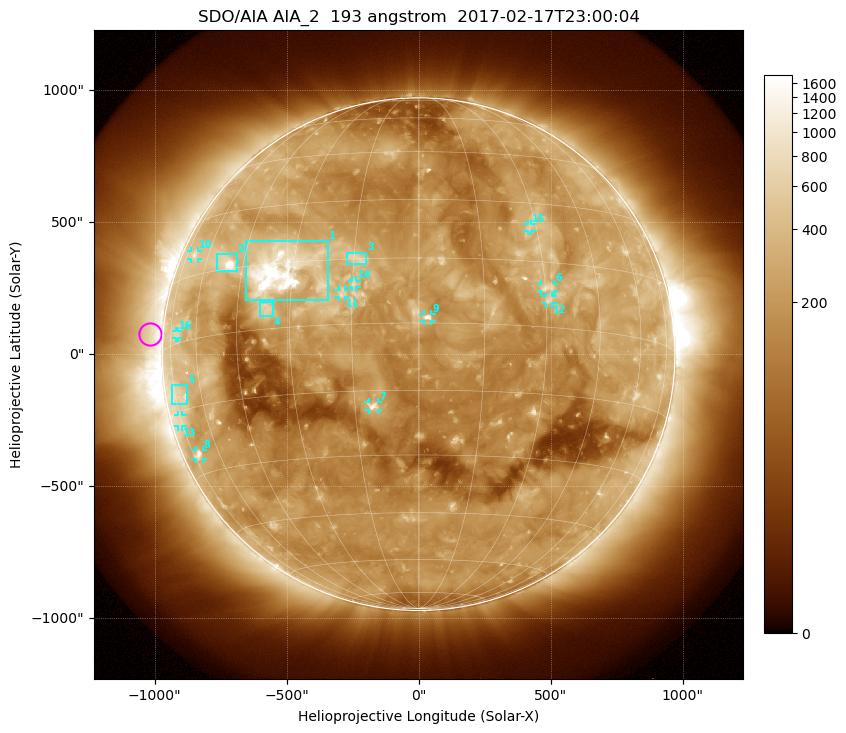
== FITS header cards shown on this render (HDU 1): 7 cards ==
TELESCOP= 'SDO/AIA'
INSTRUME= 'AIA_2'
WAVELNTH=                  193
WAVEUNIT= 'angstrom'
DATE-OBS= '2017-02-17T23:00:04.84'
CTYPE1  = 'HPLN-TAN'
CTYPE2  = 'HPLT-TAN'

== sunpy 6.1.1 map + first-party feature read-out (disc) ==
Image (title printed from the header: SDO/AIA AIA_2  193 angstrom  2017-02-17T23:00:04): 1024 x 1024 px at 2.4 arcsec/px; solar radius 971 arcsec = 405 px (full disc in frame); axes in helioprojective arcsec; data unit not stated in the header (colour bar unlabelled)
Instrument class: DISC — disc imager (sunpy class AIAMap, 193 A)
Bright regions (active regions / flare kernels): reference = the median radial profile (limb darkening/brightening removed); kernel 9 px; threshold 5 sigma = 373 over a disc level ~168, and >= 1.15x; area >= 12 px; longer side >= 10 px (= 24 arcsec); searched inside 0.97 R_sun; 16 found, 16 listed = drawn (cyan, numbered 1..; 11 of them under ~33 arcsec drawn as corner ticks so the feature stays visible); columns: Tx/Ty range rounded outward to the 5 arcsec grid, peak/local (2 s.f.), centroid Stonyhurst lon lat
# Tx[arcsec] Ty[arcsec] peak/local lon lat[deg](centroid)
1 -655..-340 205..430 17 -33 +13
2 -765..-685 315..380 11 -51 +16
3 -270..-200 340..385 4.5 -14 +15
4 -600..-550 145..200 4.6 -36 +5
5 -935..-875 -190..-115 3 -72 -12
6 465..515 235..270 5.1 +31 +9
7 -190..-150 -210..-180 6.3 -11 -19
8 -845..-815 -395..-365 4.4 -71 -25
9 20..50 125..150 6.1 +2 +1
10 -865..-835 360..390 3.4 -68 +20
11 -305..-275 215..245 4.1 -17 +7
12 480..510 190..220 4.4 +31 +6
13 -915..-895 -275..-230 2.6 -76 -17
14 -255..-235 255..280 3.6 -15 +9
15 410..430 465..495 3.5 +28 +23
16 -920..-910 60..90 2.6 -70 +2
Off-limb structures (1.02-1.3 R_sun): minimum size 162 px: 3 found; the strongest spans PA ~40..115 deg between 1.02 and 1.3 R_sun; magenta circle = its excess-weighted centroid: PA ~85 deg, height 1.05 R_sun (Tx ~-1020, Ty ~80 arcsec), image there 2.1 x the reference